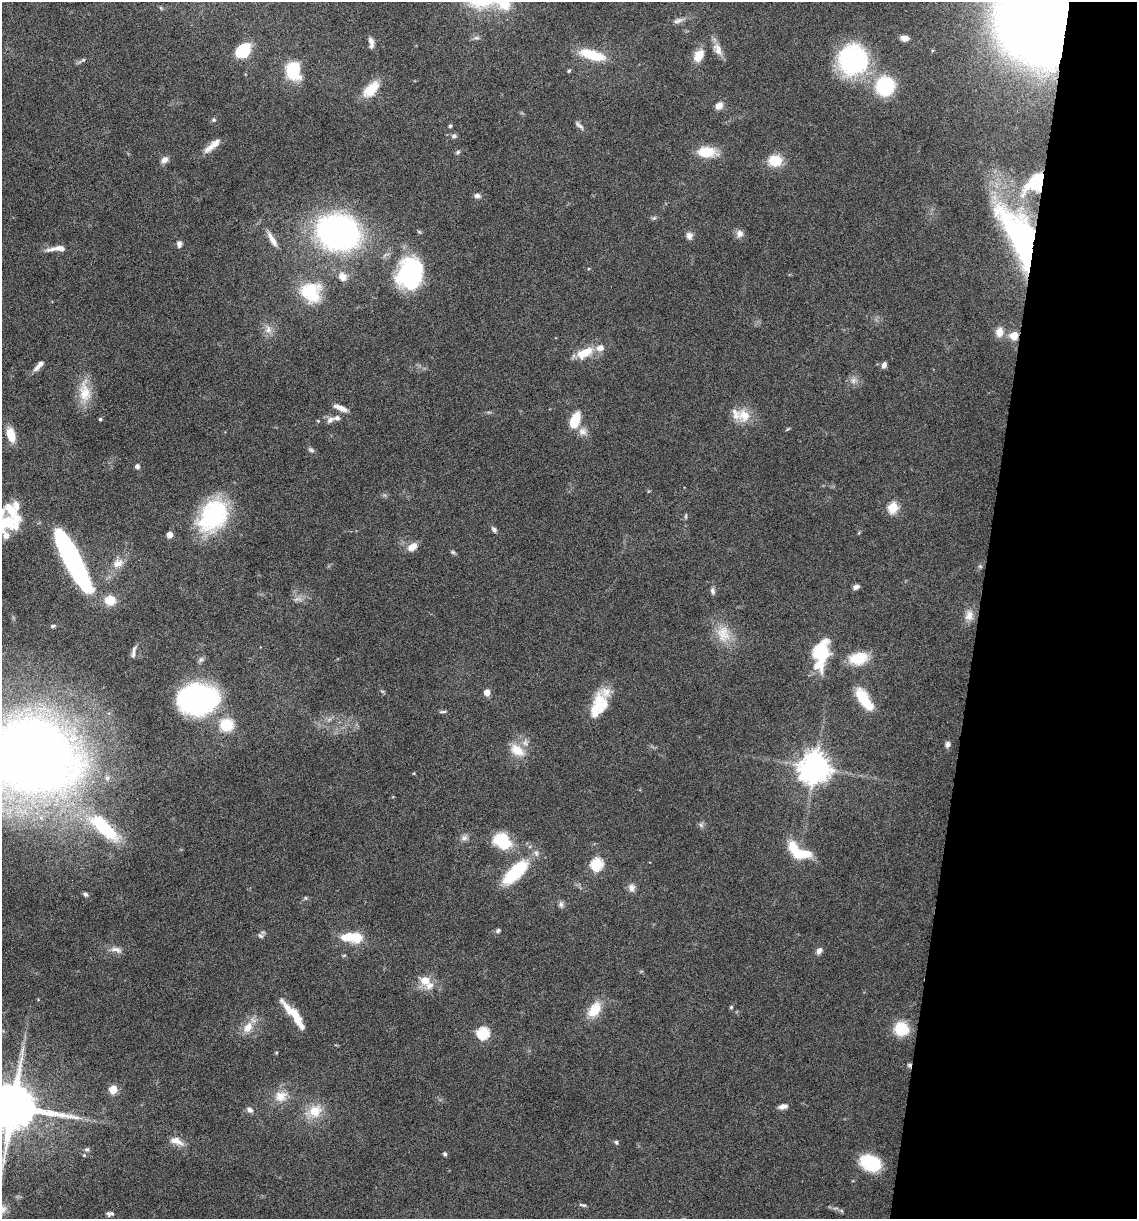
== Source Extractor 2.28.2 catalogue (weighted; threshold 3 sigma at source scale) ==
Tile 8 of 4 x 4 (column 4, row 2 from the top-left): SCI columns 3641-4775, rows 2435-3651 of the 4893 x 4871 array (HDU 1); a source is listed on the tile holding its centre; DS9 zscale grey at full resolution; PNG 1139 x 1221 px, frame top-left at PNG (2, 2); no overlay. Shown black and unused: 14% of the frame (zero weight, under 10 of 20 exposures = <1% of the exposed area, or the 3 px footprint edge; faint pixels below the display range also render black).
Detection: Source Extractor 2.28.2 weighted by HDU 2 'WHT'; one run over the whole footprint, this tile lists its part. Background 0.0424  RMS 0.0026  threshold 0.0105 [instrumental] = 3 sigma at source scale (4.09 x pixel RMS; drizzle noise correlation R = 1.36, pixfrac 0.8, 0.05/0.05 arcsec/px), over >= 5 px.
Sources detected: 146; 4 inside a brighter object's white glare — not listed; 14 inside a brighter listed object's ellipse — not listed separately; the other 128 listed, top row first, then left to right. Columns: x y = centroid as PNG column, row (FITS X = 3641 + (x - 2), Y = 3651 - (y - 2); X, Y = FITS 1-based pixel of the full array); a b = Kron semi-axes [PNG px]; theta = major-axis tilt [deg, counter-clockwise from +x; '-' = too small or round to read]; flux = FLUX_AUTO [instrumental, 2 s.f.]
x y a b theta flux
1049 10 55 44 66 1000
679 21 10 7 23 0.91
476 38 8 5 -17 0.6
904 38 9 6 -5 1.6
371 42 13 6 -82 1.2
718 49 18 10 -71 2.1
243 50 15 11 52 8.4
592 55 29 10 -17 7.7
698 55 17 11 59 2.9
83 60 6 4 41 0.32
852 60 26 25 - 37
569 71 4 4 - 0.39
291 73 16 11 -46 9.4
885 86 19 18 - 15
371 89 23 12 45 5.2
719 106 9 8 - 1.5
214 120 6 5 - 0.39
579 125 14 5 -38 0.77
450 126 5 4 - 0.34
454 136 8 6 3 0.59
212 146 26 7 39 2.4
458 152 6 5 - 0.4
706 152 19 11 -2 6.1
165 160 8 7 - 1.3
775 161 15 12 3 5.1
1036 183 33 19 42 16
477 196 7 6 - 0.82
654 218 6 5 - 0.39
338 232 30 25 -14 94
740 233 10 8 81 1.3
689 236 10 8 -75 1.1
1020 238 79 28 -64 62
272 239 24 7 -60 2.1
179 244 8 6 -86 0.87
60 248 15 7 -6 1.6
410 273 33 26 80 27
342 277 11 10 - 1.9
308 290 24 17 25 9.8
268 329 11 8 87 1.4
999 332 13 10 80 2
1014 336 5 5 - 8
585 353 24 11 30 4.6
884 365 7 5 68 0.9
38 367 13 6 47 1.2
853 381 9 7 89 1
85 392 32 15 -85 5.4
341 408 16 5 -22 1.9
744 415 22 17 -18 4.5
100 419 4 4 - 0.3
330 420 11 6 37 0.94
575 420 18 9 70 5.9
583 431 11 10 - 1.6
11 435 14 8 -74 4.2
311 450 9 5 -16 0.54
137 466 4 4 - 0.91
893 507 5 5 - 15
213 515 36 26 53 26
686 516 6 4 89 0.33
2 520 29 19 -59 8.7
494 530 8 6 -56 0.65
169 535 5 4 - 2.4
412 547 13 8 35 2.1
453 552 7 5 -22 0.39
72 559 57 12 -63 74
118 563 16 11 26 2.4
980 566 5 5 - 0.37
856 587 8 5 17 0.83
713 591 8 6 -75 0.66
298 599 12 3 5 0.78
110 600 8 7 - 5.7
969 615 15 11 80 2.2
53 626 6 4 11 0.39
723 634 25 19 -78 5.4
822 653 23 14 83 15
133 654 11 5 84 0.83
858 658 17 11 11 8
382 691 7 4 -18 0.31
487 692 6 6 - 1.6
197 699 31 24 -1 56
864 700 26 10 -56 8.6
598 703 28 15 -75 4.9
443 712 10 3 3 0.43
227 725 14 13 - 6.4
947 744 7 6 - 0.78
517 750 21 13 -37 4.2
33 757 51 42 -15 420
815 768 9 9 - 400
414 773 4 3 - 0.17
107 778 7 6 - 0.7
701 825 8 4 -45 0.51
103 827 51 17 -42 18
464 838 9 7 17 0.93
502 841 20 15 -32 9.2
802 854 21 10 -2 6
597 864 6 6 - 25
515 872 34 13 44 14
632 887 10 9 - 1.2
85 894 6 4 -43 0.49
305 898 6 4 -89 0.29
561 904 9 7 83 0.68
498 931 6 5 - 0.51
260 936 8 5 -38 0.53
356 937 7 7 - 6.9
116 949 17 7 -12 1.5
819 951 9 6 63 0.97
425 980 12 10 -15 3.3
731 1007 5 4 - 0.31
594 1010 21 13 55 4.8
296 1017 37 8 -51 5.8
248 1027 16 11 55 3
901 1029 16 15 - 6
483 1033 6 6 - 24
909 1065 6 4 -65 0.39
113 1089 5 5 - 7.8
281 1096 17 14 12 3.4
783 1106 10 5 9 1.2
12 1107 20 12 -4 1400
250 1110 9 6 -36 0.93
315 1111 15 14 - 4.9
176 1141 19 9 -22 2.2
616 1142 6 4 -74 0.39
87 1149 8 5 5 0.48
445 1154 4 4 - 0.55
84 1155 5 5 - 0.35
870 1163 21 15 -21 9.2
583 1205 10 4 -13 0.47
3 1209 14 11 48 2
108 1213 8 5 -76 0.51
Overlapping masked pixels (flux is a lower limit): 5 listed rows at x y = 1049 10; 1036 183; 1020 238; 1014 336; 909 1065
Isophote crosses this tile's border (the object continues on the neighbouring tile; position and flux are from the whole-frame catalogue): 5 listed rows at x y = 1049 10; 2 520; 33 757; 12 1107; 3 1209